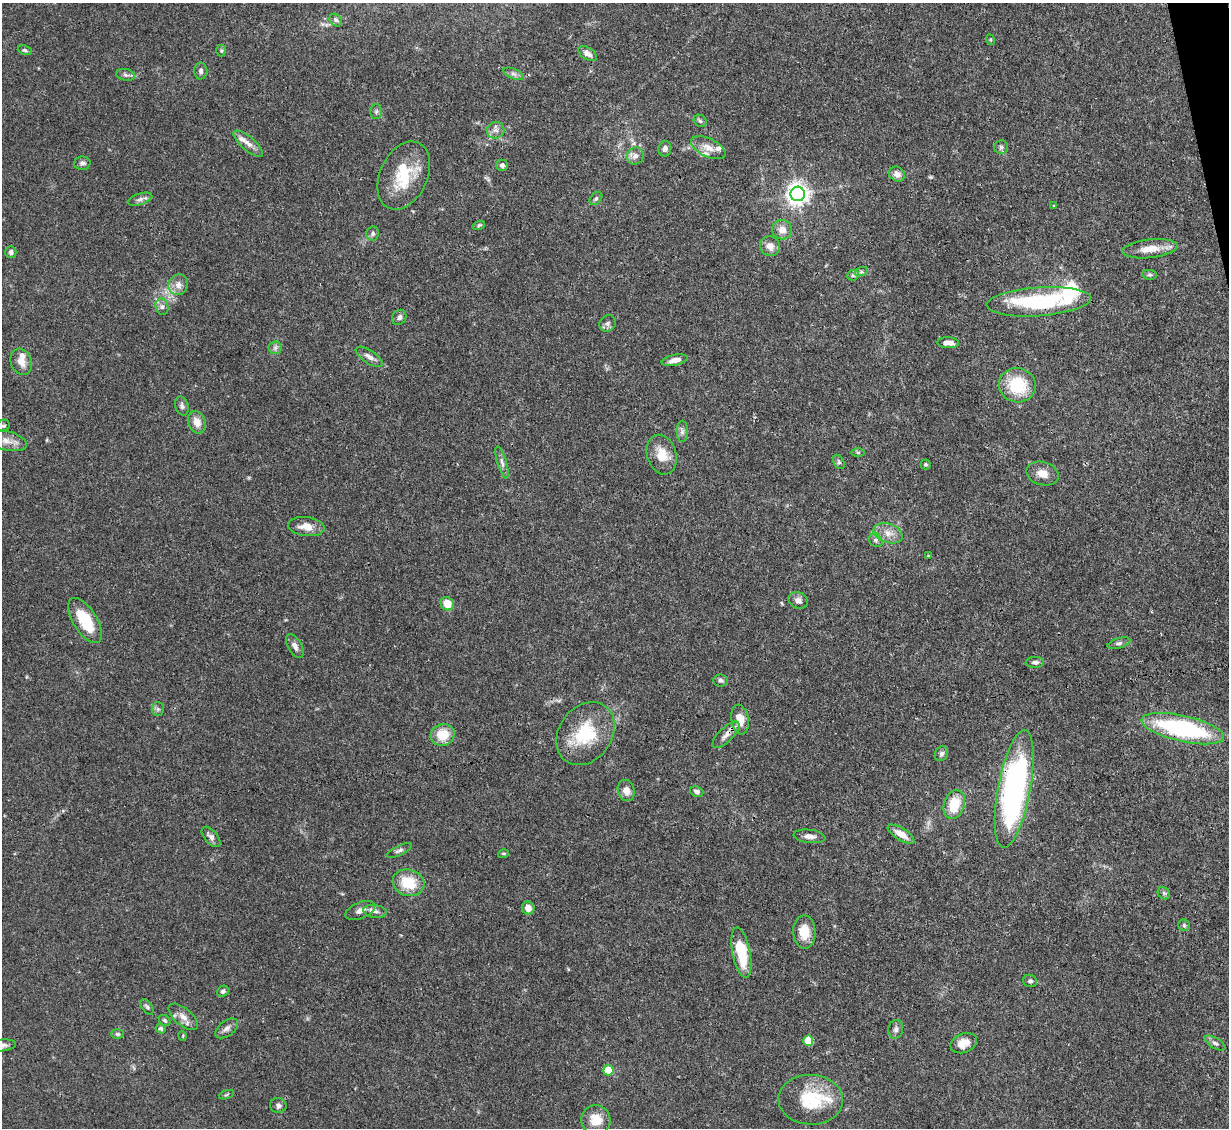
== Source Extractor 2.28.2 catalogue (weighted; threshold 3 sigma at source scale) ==
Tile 10 of 4 x 4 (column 2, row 3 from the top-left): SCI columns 1228-2454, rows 1375-2500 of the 4909 x 4883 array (HDU 1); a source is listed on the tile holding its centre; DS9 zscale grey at full resolution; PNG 1231 x 1130 px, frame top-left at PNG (2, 3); each listed source drawn as its Kron ellipse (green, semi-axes under 4 px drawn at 4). Shown black and unused: <1% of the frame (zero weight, under 3 of 4 exposures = <1% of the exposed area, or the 3 px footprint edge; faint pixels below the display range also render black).
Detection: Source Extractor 2.28.2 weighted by HDU 2 'WHT'; one run over the whole footprint, this tile lists its part. Background 0.142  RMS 0.0044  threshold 0.0199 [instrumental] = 3 sigma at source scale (4.5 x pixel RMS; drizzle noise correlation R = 1.50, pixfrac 1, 0.05/0.05 arcsec/px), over >= 5 px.
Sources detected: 115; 6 inside a brighter listed object's ellipse — not listed separately; the other 109 listed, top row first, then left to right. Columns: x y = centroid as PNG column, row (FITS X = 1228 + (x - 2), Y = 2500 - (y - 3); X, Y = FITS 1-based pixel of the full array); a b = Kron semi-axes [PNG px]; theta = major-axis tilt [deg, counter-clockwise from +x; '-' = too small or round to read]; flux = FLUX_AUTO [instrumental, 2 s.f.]
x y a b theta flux
336 20 7 5 -46 1.1
991 40 5 3 - 0.47
25 50 7 4 -20 0.82
221 51 6 5 - 0.63
588 54 10 6 -34 2.3
201 71 8 6 -88 1.3
513 74 10 5 -21 1.4
126 75 9 5 -10 1.2
376 111 7 6 - 0.95
700 121 7 5 -37 0.92
496 130 9 8 - 2.1
248 144 18 6 -41 3.3
1001 147 7 7 - 1.1
708 148 18 9 -26 4.2
665 149 8 6 79 1.7
635 156 9 8 - 2.3
82 163 8 6 1 1.4
502 165 6 5 - 1.5
897 174 8 7 - 2.8
404 175 36 23 65 19
798 194 7 7 - 310
596 198 7 5 49 1.1
140 199 13 5 18 1.7
1054 206 4 3 - 0.43
479 225 6 4 18 0.67
782 230 10 9 - 4.1
373 234 7 6 - 1.1
770 246 10 9 - 3.2
1150 249 28 9 7 7.2
11 252 6 5 - 1.5
861 272 7 4 18 0.89
853 275 6 5 - 0.89
1150 275 7 5 -5 0.81
178 285 10 9 - 3.3
1039 302 52 14 4 44
162 307 8 6 -76 1.5
399 317 8 6 55 1.3
608 323 9 7 46 1.4
948 343 10 5 -2 3.3
275 348 6 6 - 1.3
369 357 15 6 -33 2.5
675 360 13 5 12 3.3
21 362 13 10 -69 4.1
1017 385 18 17 - 20
182 406 9 6 -75 1.4
197 422 11 8 -69 4.6
3 426 6 6 - 0.9
682 431 10 5 90 1.5
7 441 21 9 -15 5
858 452 6 4 -1 0.65
662 455 20 14 -73 7.8
839 462 8 5 -60 0.87
502 463 16 4 -74 1.9
926 464 5 5 - 0.62
1042 474 16 11 -16 4.8
306 527 18 9 -7 5.2
888 533 15 9 -19 4.3
876 540 7 6 - 1.2
928 556 3 3 - 0.34
798 600 10 8 -22 2.1
447 604 7 6 - 6.7
85 621 26 12 -58 17
1119 643 12 5 17 1.3
295 646 13 6 -60 2.2
1035 662 9 5 0 1.4
721 680 7 6 - 1.2
158 709 6 6 - 0.99
740 719 15 9 -80 6.2
1183 729 42 13 -13 64
585 734 34 26 54 24
442 735 12 11 - 11
726 735 17 7 44 3.2
942 754 8 6 62 1.3
1014 789 60 16 79 130
626 791 11 8 -73 3.7
697 792 7 5 -19 1.4
954 805 15 10 73 11
901 834 15 6 -32 5
810 836 16 6 -7 2.7
211 837 12 6 -49 1.9
399 850 13 5 25 1.3
503 854 5 3 - 0.57
408 883 16 13 -15 13
1164 893 7 5 -45 0.84
528 908 6 6 - 3.5
360 910 15 8 22 2.7
375 911 12 6 -8 1.9
1184 925 6 6 - 0.87
804 932 17 11 -88 7.9
741 953 25 9 -79 19
1030 981 7 6 - 1.2
223 991 6 5 - 1.2
147 1007 9 5 -54 0.94
183 1017 18 8 -41 3.7
165 1021 6 5 - 0.81
161 1028 5 4 - 0.93
227 1028 13 7 37 2.1
896 1029 9 7 80 1.6
117 1034 6 5 - 0.85
183 1036 5 3 - 0.37
808 1041 5 5 - 14
964 1043 13 9 22 5.4
1215 1043 11 5 -30 1.4
2 1045 14 6 6 1.8
608 1070 5 5 - 18
226 1095 8 3 19 0.6
811 1100 32 25 -2 21
278 1105 8 7 - 1.3
596 1120 15 14 - 7.6
Overlapping masked pixels (flux is a lower limit): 3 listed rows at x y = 1183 729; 726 735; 1014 789
Isophote crosses this tile's border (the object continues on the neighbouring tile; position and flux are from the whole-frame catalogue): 1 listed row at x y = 2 1045